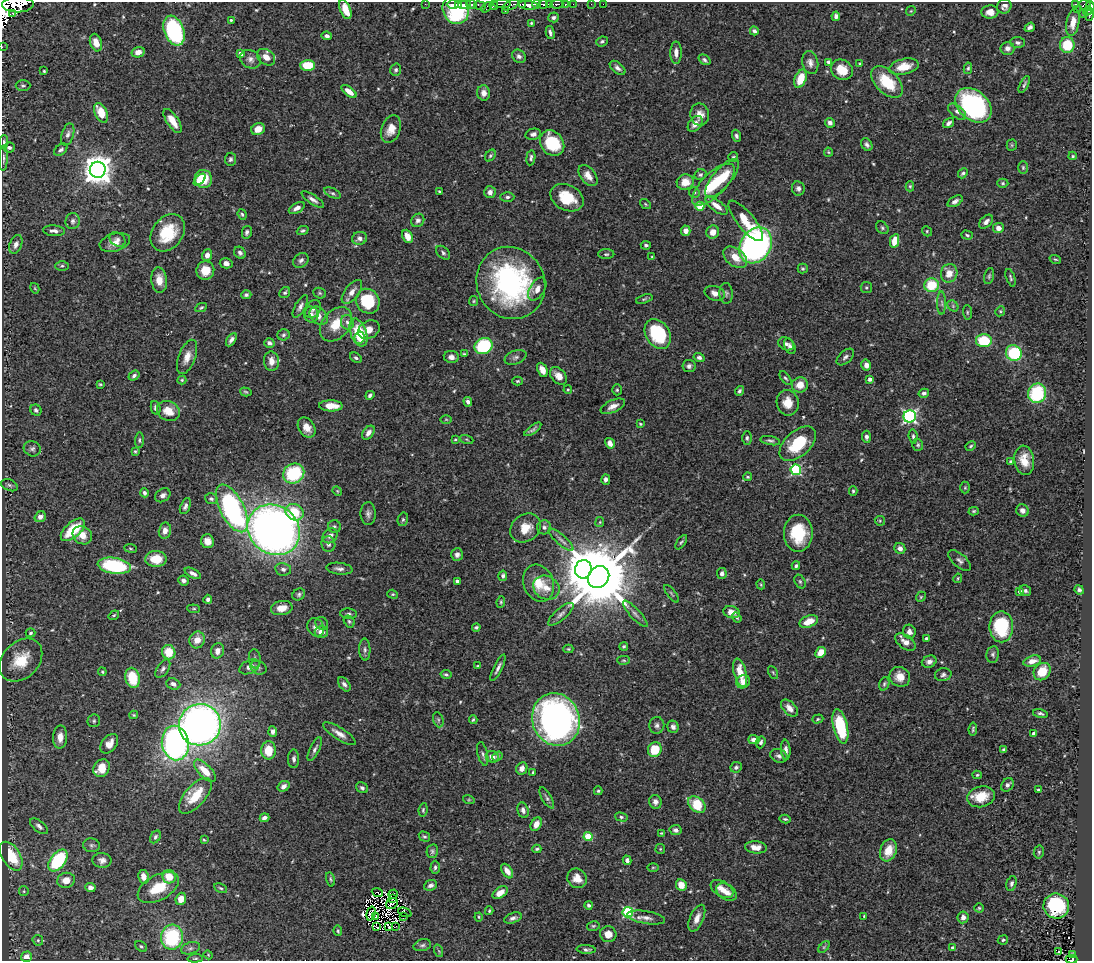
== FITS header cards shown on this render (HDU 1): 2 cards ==
NAXIS1  =                 1090
NAXIS2  =                  959

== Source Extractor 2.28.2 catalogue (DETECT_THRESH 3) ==
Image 1090 x 959 px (HDU 1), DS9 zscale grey, 1 PNG px = 1 image px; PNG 1094 x 963 px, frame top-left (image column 1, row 959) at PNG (2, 2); each listed source drawn as its Kron ellipse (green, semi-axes under 4 px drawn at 4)
Background 0.546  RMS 0.025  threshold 0.0747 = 3 sigma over >= 5 px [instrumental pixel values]
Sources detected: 563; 9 with non-positive FLUX_AUTO (blend fragments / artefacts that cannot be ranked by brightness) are neither listed nor drawn; of the other 554, the 500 brightest by FLUX_AUTO listed and drawn (54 fainter detections omitted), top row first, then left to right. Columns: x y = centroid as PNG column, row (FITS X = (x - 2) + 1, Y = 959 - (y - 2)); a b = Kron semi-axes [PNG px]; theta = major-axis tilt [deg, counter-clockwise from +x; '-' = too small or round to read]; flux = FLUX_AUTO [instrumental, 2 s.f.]
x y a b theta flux
425 4 2 2 - 11
502 4 9 2 0 230
523 4 3 3 - 220
536 4 4 3 - 350
544 4 4 3 - 490
549 4 3 3 - 65
557 4 6 3 4 230
565 4 3 3 - 150
573 4 2 2 - 7.3
591 4 2 2 - 9.2
603 4 2 2 - 7.4
1075 4 4 3 - 91
18 5 16 7 1 2600
453 5 6 3 0 280
458 5 3 3 - 170
464 5 6 3 6 410
472 5 5 3 - 460
494 5 5 3 - 110
511 5 9 4 25 240
528 5 10 4 -6 840
480 6 6 4 -23 90
1004 6 7 7 - 7.8
1085 6 6 5 - 130
1090 6 4 3 - 74
486 7 6 3 48 49
345 9 10 5 -68 33
456 9 15 13 -67 140
1077 9 2 2 - 10
505 11 2 2 - 6.3
911 11 5 4 - 1.8
1088 11 5 3 - 150
990 12 8 6 4 12
13 13 4 3 - 170
1083 14 3 2 - 55
1089 15 6 4 81 190
836 16 4 4 - 4.8
553 17 5 5 - 3.8
231 20 3 3 - 2.4
1073 22 14 6 80 17
531 23 3 3 - 2
1030 27 5 4 - 5.2
174 31 15 9 -69 200
754 31 4 3 - 5.3
550 33 6 3 -77 4.8
327 36 5 4 - 5.2
602 41 6 5 - 3.4
96 43 9 6 -72 17
1018 43 7 5 -3 4
1067 45 8 7 - 54
2 47 2 2 - 5.5
1007 48 7 6 - 7
138 52 7 5 13 10
241 53 4 4 - 14
676 53 11 5 -90 11
519 56 7 6 - 5.6
266 57 10 7 -35 15
250 59 11 9 -32 8.1
704 60 6 4 -38 4.2
829 62 4 4 - 7.8
810 63 11 8 -76 9.2
860 63 3 3 - 1.8
308 65 7 5 -1 47
904 67 15 7 13 27
618 68 9 5 -39 6.5
968 68 6 4 80 2.7
396 70 6 5 - 3.6
842 70 11 9 -32 32
44 71 3 3 - 2
800 79 9 5 71 34
887 82 19 11 -46 55
1024 84 9 3 63 3.5
23 86 7 5 0 3.3
349 91 9 4 -39 16
484 93 7 6 - 11
973 105 20 14 -41 300
957 112 10 6 -38 6.9
101 113 10 6 -64 34
700 114 11 9 -79 14
173 121 14 5 -56 24
830 123 5 4 - 6.5
949 123 6 3 34 5.9
695 124 9 6 52 12
258 129 7 6 - 17
391 129 14 9 70 19
68 134 11 6 73 7.1
533 134 8 5 13 6.6
736 136 6 4 -71 4.2
4 142 7 4 88 3.2
552 143 14 11 -52 82
867 145 7 5 -53 5.5
1012 145 5 5 - 2.3
9 148 5 5 - 3.9
61 150 7 5 39 4.3
828 152 4 4 - 2
490 156 6 4 51 2.8
1073 156 4 3 - 2
733 157 5 5 - 2.6
4 158 12 4 88 4.1
531 158 8 4 83 4.1
230 159 6 5 - 4.4
1023 167 6 5 - 2.8
98 170 8 8 - 2700
963 173 6 4 47 3.7
700 175 6 5 - 3.5
588 176 12 7 -52 15
722 178 23 9 50 45
203 179 9 8 - 51
200 180 7 4 45 23
685 182 8 7 - 20
1003 183 5 4 - 2.8
713 185 27 11 44 66
910 186 5 4 - 2.3
798 188 7 6 - 6
439 192 4 2 - 2
490 192 6 6 - 8.9
694 192 5 5 - 3
332 193 9 4 -25 3.7
507 197 7 5 2 4.2
567 198 17 12 -27 47
313 200 13 4 -33 6.9
955 201 8 4 30 6.3
645 204 6 4 -38 2.1
700 206 4 4 - 51
717 206 13 5 -37 17
297 208 9 5 29 9
242 214 5 4 - 2.9
418 220 7 6 - 5.8
73 221 8 7 - 5.8
746 221 25 8 -51 38
986 222 8 5 44 8.3
882 228 7 5 -46 3.4
998 228 5 5 - 12
303 230 6 4 23 2.9
54 231 11 5 -3 7.4
686 231 5 4 - 9.9
927 231 5 4 - 2.4
247 232 6 4 77 4.4
713 232 7 6 - 15
168 233 20 15 53 74
967 235 6 3 -17 2.6
407 236 7 5 -65 18
359 238 7 6 - 8.5
118 240 8 6 -34 6.6
895 241 7 4 78 32
115 242 15 9 16 15
16 244 10 6 68 7.5
646 245 5 4 - 3.9
756 245 19 15 56 790
240 253 6 5 - 5
443 253 8 5 -44 4.4
606 254 8 5 0 3.1
207 255 6 4 69 10
652 257 4 4 - 1.9
735 257 13 9 -38 26
1055 259 6 3 -18 2.2
301 260 8 6 38 5.5
226 263 6 5 - 7.8
62 266 7 5 1 3.2
803 269 5 5 - 2.6
205 270 9 9 - 23
949 273 9 8 - 18
989 276 8 5 75 3.3
1011 278 9 4 -70 3.5
159 280 12 8 -84 20
511 283 37 34 -63 320
931 285 7 7 - 57
35 288 5 4 - 1.9
866 288 5 5 - 3
537 289 13 7 58 11
352 292 14 7 53 13
285 293 6 5 - 3.2
320 293 6 5 - 2.9
715 293 10 7 -15 13
726 293 10 6 -85 5.5
246 295 5 4 - 3.6
644 299 8 4 19 2.9
368 301 13 11 -56 78
474 301 5 4 - 2.1
942 303 12 4 -89 4.9
300 306 12 5 60 6.3
953 306 6 5 - 3.2
201 308 6 4 26 2.6
313 309 10 7 55 6.2
1000 311 5 4 - 2.5
967 312 7 4 -85 2.8
311 314 8 7 - 7.1
319 316 10 7 -45 11
347 322 7 6 - 5.7
336 324 19 13 50 38
369 330 11 8 26 26
358 333 14 8 -71 55
658 334 16 12 -57 110
284 335 6 5 - 3.7
359 338 6 5 - 17
231 340 7 4 57 7.2
984 341 8 6 0 63
269 343 5 4 - 7
786 344 8 6 -25 5.3
484 346 9 8 - 130
790 346 8 5 -67 5.5
1014 353 8 7 - 110
464 354 4 2 - 2.1
187 357 18 8 69 17
451 357 7 6 - 9.2
516 357 11 7 21 6
699 357 5 4 - 5
845 357 10 6 42 5.7
356 358 6 4 -31 4.4
271 361 10 7 -85 16
866 365 5 4 - 10
689 366 6 6 - 5.7
542 370 7 5 -64 14
134 376 6 4 37 4.5
558 376 10 7 -48 13
785 378 8 4 -51 3.2
870 379 4 3 - 7.4
182 380 4 4 - 2.2
517 381 5 4 - 2.3
100 384 3 3 - 1.9
800 385 8 7 - 23
568 389 4 3 - 2
617 390 5 4 - 2.5
739 391 5 4 - 3.2
246 392 6 4 -16 2.5
924 393 5 4 - 4.6
1037 393 10 9 - 110
370 395 4 3 - 3.6
468 402 5 4 - 5.4
788 403 13 11 -80 22
331 406 12 5 -1 25
613 406 13 6 24 11
156 408 7 4 -77 5.1
36 410 6 5 - 4.6
168 411 12 9 -27 27
910 416 6 6 - 370
446 419 5 3 - 1.7
640 424 4 3 - 2
307 427 11 8 -56 16
533 429 10 3 36 4.5
368 433 8 5 53 9
913 436 7 4 -85 3.5
866 437 6 4 -86 5.7
747 438 7 5 -89 3.7
455 439 4 3 - 1.8
467 439 7 3 -19 2.1
139 440 7 4 86 2.9
770 441 10 4 -11 4.1
610 443 5 4 - 11
798 444 22 12 42 74
918 445 6 5 - 3
971 446 5 3 - 2
32 449 8 7 - 5.2
135 451 4 4 - 2.3
1024 460 14 10 -82 25
1011 462 3 3 - 3.2
796 470 5 5 - 170
294 473 11 9 32 120
748 477 4 3 - 2.2
606 480 5 4 - 5.5
9 485 9 5 -23 3.3
965 488 6 5 - 2.3
337 491 5 4 - 1.9
853 491 5 3 - 2.5
144 493 4 3 - 4.2
163 495 8 6 34 6.6
211 499 6 5 - 3.7
185 506 8 5 67 5.2
232 508 26 12 -62 350
974 511 5 4 - 2.5
1022 511 6 6 - 7.7
294 512 9 8 - 49
368 514 11 7 -89 7
40 517 6 5 - 8.8
403 519 7 5 76 3.2
880 521 5 5 - 2.2
600 522 5 4 - 1.8
334 526 6 6 - 3.4
544 527 7 7 - 5.7
525 528 16 13 37 32
73 530 15 7 42 59
274 530 27 24 -37 1300
165 531 8 6 77 11
798 533 18 14 -89 71
82 535 10 8 -33 18
330 536 8 6 46 10
561 540 16 5 -41 8.4
207 541 7 6 - 13
681 542 8 4 55 2.9
328 544 8 7 - 6
130 548 6 4 -8 2.1
900 548 6 5 - 8.4
457 555 6 6 - 5.8
156 559 10 8 -1 33
960 560 14 6 -40 6.7
114 566 16 8 -9 170
796 566 4 4 - 3.3
283 569 8 6 -10 5.9
339 569 13 6 -7 7.1
583 569 9 8 - 3100
193 573 9 4 -28 7.1
722 574 6 5 - 5.6
503 576 5 4 - 4.5
598 577 12 10 50 20000
958 578 5 3 - 1.9
183 580 5 5 - 6.4
457 581 4 3 - 5.6
800 581 7 5 -63 3.2
539 583 19 15 -68 36
761 584 5 4 - 2
546 588 14 11 -30 20
1079 590 5 4 - 4
1020 591 4 4 - 5.9
1025 591 6 5 - 3.4
299 594 6 5 - 3.7
393 594 5 4 - 2.3
671 594 10 3 -53 2.6
921 597 5 4 - 2
208 599 4 4 - 4.1
501 602 6 4 82 2.2
282 608 11 7 10 19
194 609 6 4 -5 2.3
732 612 8 6 -15 16
349 614 8 5 -7 3.8
561 614 16 6 41 8
635 614 17 5 -48 7.8
114 615 5 3 - 1.9
737 618 5 3 - 2.5
349 621 6 5 - 3
809 622 10 5 21 26
322 623 6 6 - 4
316 627 10 8 -57 9.3
476 627 4 3 - 3
1001 627 15 12 -90 94
321 632 6 6 - 12
909 632 7 6 - 8.5
31 633 5 4 - 3.1
926 638 4 3 - 2.9
197 640 8 7 - 20
905 642 12 6 -35 15
624 646 4 3 - 2.4
568 649 5 4 - 2.3
365 650 11 5 -87 5.2
218 651 8 6 69 15
169 652 7 6 - 39
821 652 6 5 - 22
993 654 8 6 81 4.3
255 659 9 6 -83 5
21 660 24 18 45 54
624 660 6 4 -2 2.4
1032 661 9 5 15 13
929 662 7 6 - 7.3
478 666 4 2 - 2.1
249 667 11 6 26 12
258 668 8 6 -26 4.5
498 668 14 4 64 6.8
163 669 10 5 56 5.6
102 672 4 3 - 2.1
773 672 7 4 -63 2.3
1042 672 9 8 - 38
740 673 14 6 -74 30
446 674 6 4 -11 2.9
943 675 8 6 12 5.1
900 677 10 9 - 19
132 678 10 7 -78 56
743 682 7 6 - 13
173 684 7 5 -21 8
344 684 8 5 -52 5.7
884 684 7 5 70 3
790 708 10 6 -46 14
1040 713 7 4 -13 4
134 715 4 4 - 2
818 719 6 4 18 2.4
438 720 8 5 -71 3.4
473 720 4 3 - 2.3
556 720 27 23 -71 650
94 721 6 6 - 3.2
200 725 21 20 - 1000
657 725 8 7 - 5.8
840 726 17 7 -77 100
673 727 6 5 - 5.7
973 729 6 3 82 2.7
273 731 5 4 - 6.4
1033 733 4 3 - 4.5
339 734 19 6 -32 13
60 737 11 7 88 14
754 740 6 4 -1 8.5
761 742 6 4 68 4.3
175 743 17 13 -81 500
109 744 11 7 51 15
315 749 13 5 65 5.9
655 749 8 6 63 49
268 750 9 7 -89 36
786 750 10 4 -86 7.4
1004 750 4 3 - 4
483 754 12 5 -76 4.5
497 756 5 4 - 2.1
779 756 9 6 -20 6
492 757 6 5 - 12
294 759 9 5 -90 5.3
736 767 6 5 - 4.5
101 768 9 7 54 28
522 768 6 5 - 11
205 771 14 6 -46 28
533 772 4 3 - 2.4
977 775 4 4 - 1.7
1007 785 7 5 51 5.4
283 786 6 5 - 8.1
362 788 6 5 - 4.1
1038 790 3 3 - 1.8
598 791 4 3 - 2.2
195 796 22 10 48 44
981 797 14 10 15 36
547 798 12 4 -60 4.6
469 800 6 4 -18 1.9
655 802 7 6 - 8.1
697 804 10 7 -41 58
423 810 7 4 80 2.7
523 810 8 5 -72 7.4
621 817 6 4 -15 3.3
264 818 5 4 - 7.1
785 819 5 3 - 2.7
536 824 7 5 60 18
39 826 10 5 -39 6.5
676 830 6 5 - 6.3
662 833 4 3 - 1.8
588 836 4 4 - 61
155 837 7 4 58 3.8
424 837 6 4 -30 2.9
204 840 4 3 - 1.8
92 845 8 7 - 4.3
756 847 11 6 -5 16
537 849 4 3 - 2.7
660 849 5 5 - 2.1
888 850 11 8 69 28
432 851 7 5 78 3.6
1039 852 7 5 79 2.8
11 856 16 9 -58 70
58 860 12 7 53 150
102 860 9 7 -9 8.3
627 860 5 4 - 5.7
435 867 6 4 89 3.4
653 867 6 4 1 2.3
507 871 8 5 -55 15
143 877 7 5 -79 15
169 877 7 6 - 31
577 878 10 9 - 18
330 879 7 4 -75 2.7
66 880 9 7 15 18
1011 883 8 5 73 4.5
431 885 7 5 22 6.1
681 885 6 5 - 21
90 887 5 4 - 6.3
158 888 22 12 29 49
221 888 7 4 -26 2.9
722 889 12 7 -32 14
24 891 5 4 - 2.2
377 892 6 3 -22 4.8
727 892 11 7 -34 13
500 893 8 5 35 15
393 894 5 2 - 2.8
181 899 6 5 - 19
392 899 3 2 - 2.1
392 904 6 5 - 4.4
589 905 4 4 - 4.1
1056 906 13 12 - 130
979 908 4 4 - 2.4
489 911 4 3 - 2
405 912 7 4 -23 9.2
628 912 5 5 - 160
371 914 7 4 76 3.4
376 916 3 2 - 2.1
403 916 3 2 - 2.3
864 916 4 3 - 1.7
479 917 4 4 - 1.8
963 917 6 5 - 8
513 918 9 5 20 5.7
646 918 19 6 -10 11
697 918 14 7 67 13
396 926 2 2 - 1.9
593 926 6 5 - 2.8
376 927 4 2 - 2.8
389 927 3 2 - 2.1
338 931 5 3 - 2.4
608 934 8 8 - 18
172 937 12 11 - 140
38 940 5 5 - 2.9
1003 940 5 4 - 3
422 945 9 5 15 4.4
141 946 6 4 -37 3.1
824 947 7 4 45 2.5
190 948 10 6 17 5.4
953 948 4 4 - 7.9
586 949 9 4 -3 4.5
439 951 6 4 -70 2.5
1058 952 3 2 - 2.5
208 955 4 4 - 1.8
1073 955 3 3 - 8.7
26 957 5 5 - 14
195 958 7 3 4 2.5
1072 959 6 4 -1 66
At the frame edge (FLAGS 8, measured only in part): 4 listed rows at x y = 18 5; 1090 6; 2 47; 1072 959
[54 fainter detections neither listed nor drawn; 9 non-positive-flux detections neither listed nor drawn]